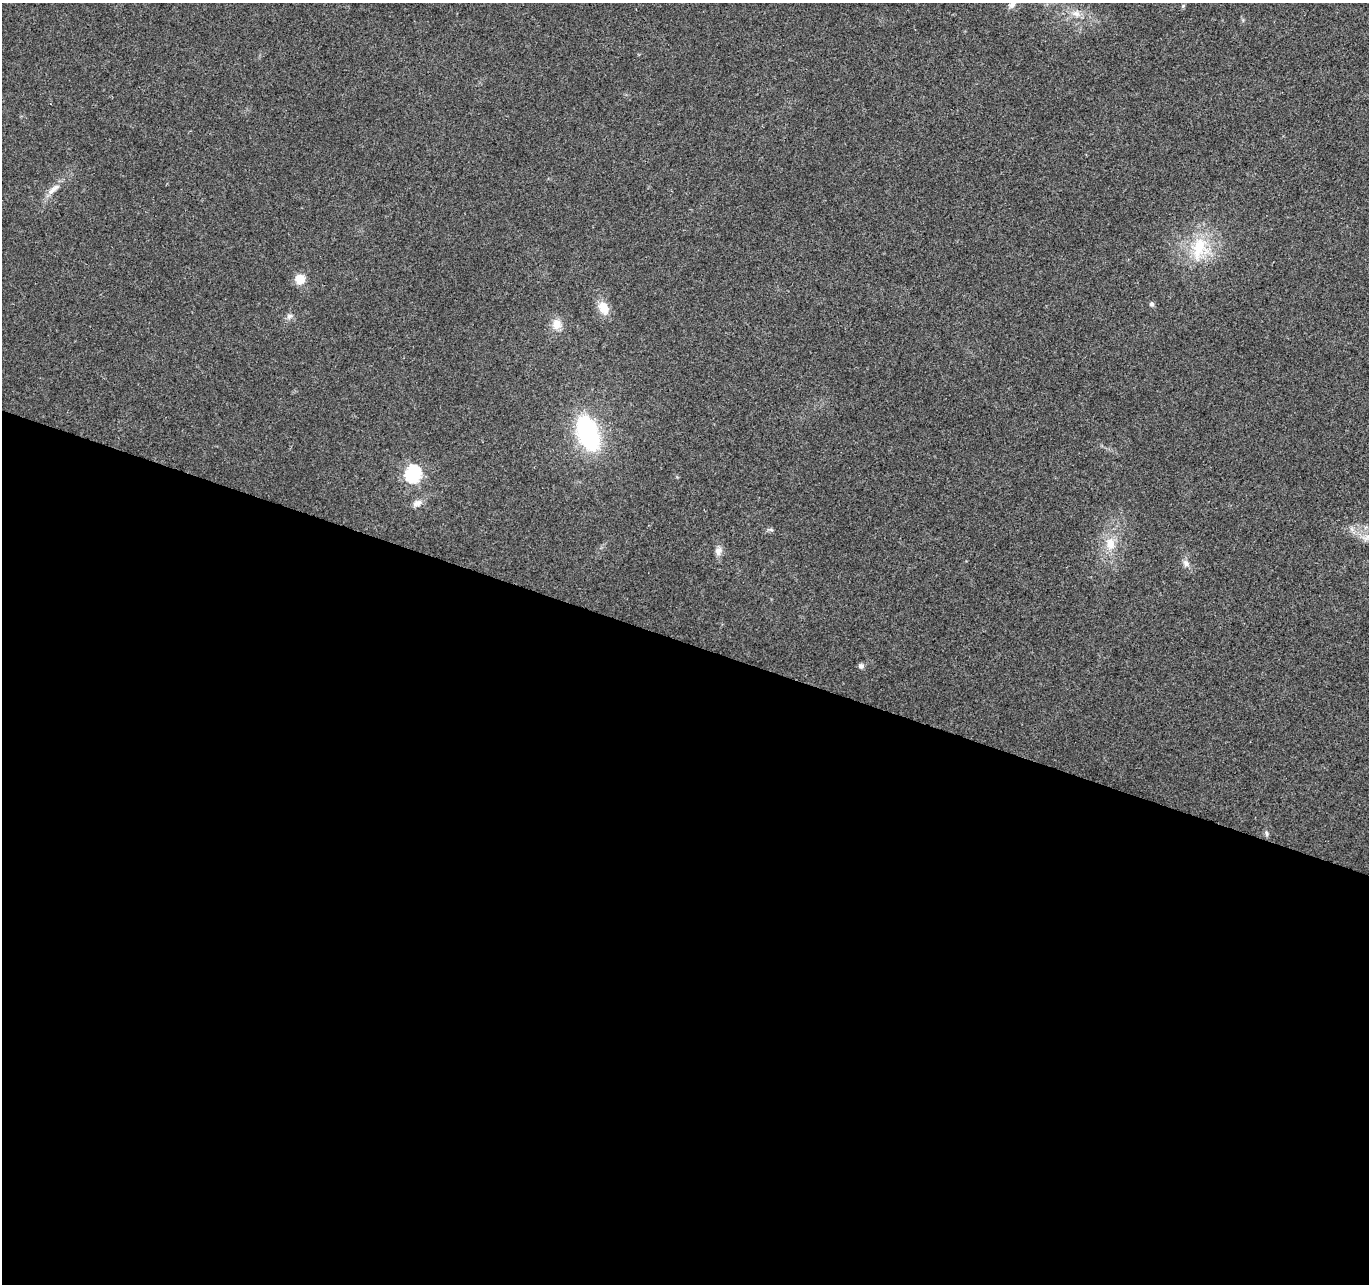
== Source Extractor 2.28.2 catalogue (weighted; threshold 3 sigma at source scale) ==
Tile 14 of 4 x 4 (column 2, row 4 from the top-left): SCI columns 1367-2733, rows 214-1495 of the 5476 x 5619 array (HDU 1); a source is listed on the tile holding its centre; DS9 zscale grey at full resolution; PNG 1371 x 1286 px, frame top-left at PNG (2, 3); no overlay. Shown black and unused: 50% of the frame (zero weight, under 3 of 4 exposures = <1% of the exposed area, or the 3 px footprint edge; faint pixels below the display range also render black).
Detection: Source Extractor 2.28.2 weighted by HDU 2 'WHT'; one run over the whole footprint, this tile lists its part. Background 0.0267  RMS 0.0031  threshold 0.0138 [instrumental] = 3 sigma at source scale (4.5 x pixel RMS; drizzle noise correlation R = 1.50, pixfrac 1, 0.0396/0.0396 arcsec/px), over >= 5 px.
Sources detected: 20; all 20 listed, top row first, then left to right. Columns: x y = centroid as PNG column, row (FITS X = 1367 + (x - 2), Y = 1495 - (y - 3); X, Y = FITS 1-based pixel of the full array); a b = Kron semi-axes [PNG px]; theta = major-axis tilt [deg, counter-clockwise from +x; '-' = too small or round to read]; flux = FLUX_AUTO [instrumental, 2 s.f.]
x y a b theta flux
1012 4 12 7 61 1.6
1183 6 6 4 48 0.42
1076 14 13 8 -7 2.3
53 189 23 7 38 2.8
1199 248 37 22 77 15
300 279 11 11 - 3.9
1151 304 6 5 - 0.69
603 308 18 12 -62 4.3
289 316 9 7 43 1.1
557 324 14 12 -89 3.4
588 433 25 14 -70 53
413 474 7 7 - 70
417 503 13 8 22 1.8
771 530 6 4 -19 0.51
1368 537 15 4 42 1.3
1110 543 17 13 -82 5
718 551 12 9 69 1.7
1186 563 9 7 -58 1.3
861 666 6 6 - 0.98
1267 833 8 4 -89 0.6
Isophote crosses this tile's border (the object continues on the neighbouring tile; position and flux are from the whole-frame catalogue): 2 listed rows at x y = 1012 4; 1368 537